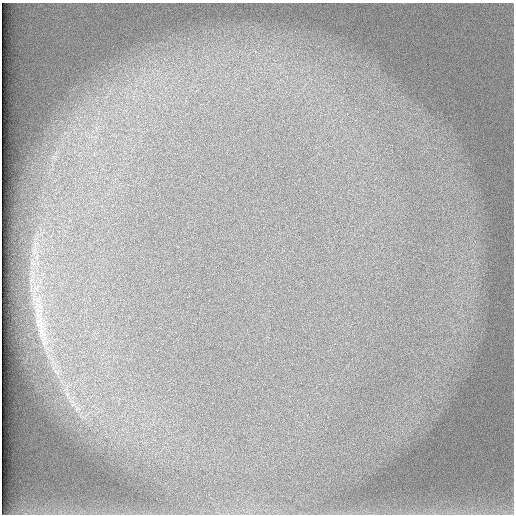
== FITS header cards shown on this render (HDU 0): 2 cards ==
NAXIS1  =                  512 /
NAXIS2  =                  512 /

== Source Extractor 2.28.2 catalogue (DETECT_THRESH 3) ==
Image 512 x 512 px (HDU 0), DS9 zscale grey, 1 PNG px = 1 image px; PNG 516 x 516 px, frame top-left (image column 1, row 512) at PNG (2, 3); no overlay
Background 100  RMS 3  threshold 9.11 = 3 sigma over >= 5 px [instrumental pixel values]
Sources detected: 6; all 6 listed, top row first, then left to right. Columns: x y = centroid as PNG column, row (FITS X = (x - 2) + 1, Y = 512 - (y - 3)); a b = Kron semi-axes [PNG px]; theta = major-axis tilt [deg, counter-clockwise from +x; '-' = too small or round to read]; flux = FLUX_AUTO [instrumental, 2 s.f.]
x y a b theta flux
38 308 24 14 -78 4100
39 324 14 8 30 1400
41 329 27 9 -89 3300
57 372 11 4 -34 610
67 394 8 6 -46 920
77 409 10 7 35 1100